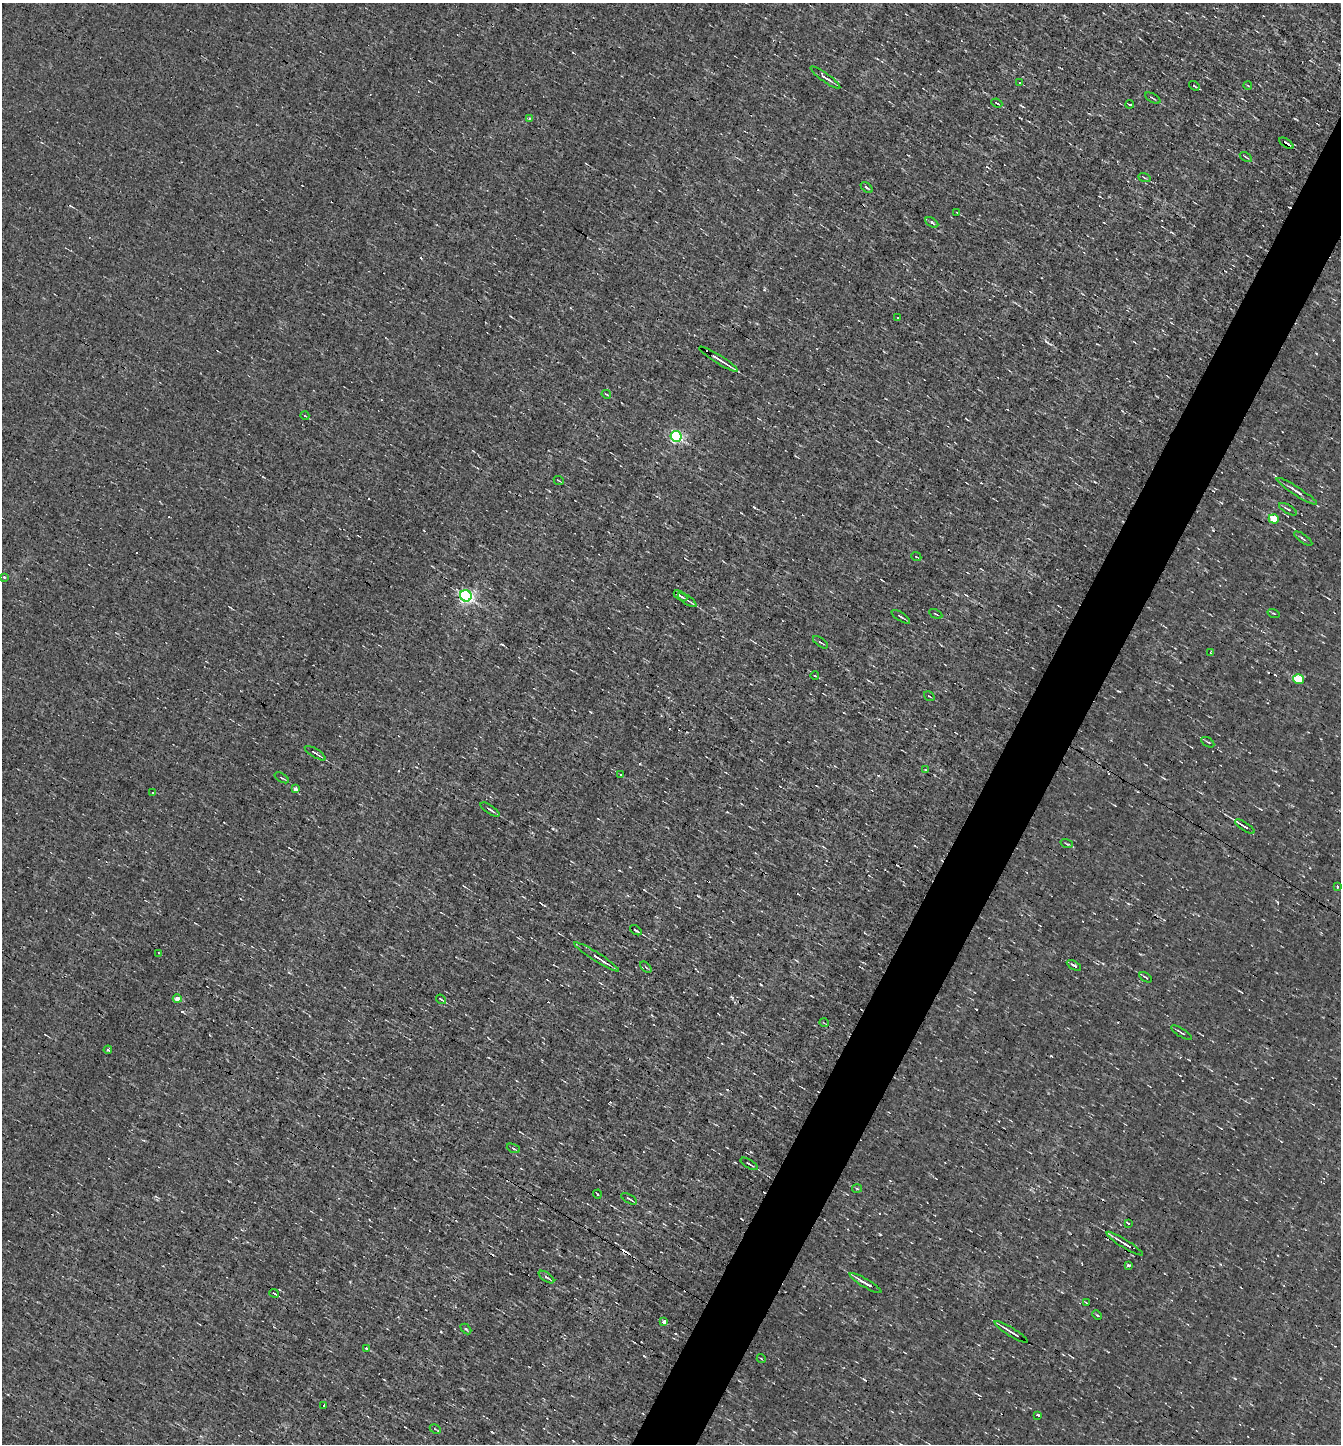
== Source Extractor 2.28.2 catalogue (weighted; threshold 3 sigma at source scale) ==
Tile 10 of 4 x 4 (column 2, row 3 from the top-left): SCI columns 1477-2815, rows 1443-2884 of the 5770 x 5767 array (HDU 1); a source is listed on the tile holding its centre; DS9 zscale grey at full resolution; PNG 1343 x 1446 px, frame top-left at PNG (2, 3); each listed source drawn as its Kron ellipse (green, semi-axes under 4 px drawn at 4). Shown black and unused: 4% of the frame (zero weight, under 3 of 4 exposures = <1% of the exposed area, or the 3 px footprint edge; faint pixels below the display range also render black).
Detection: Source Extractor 2.28.2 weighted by HDU 2 'WHT'; one run over the whole footprint, this tile lists its part. Background -6.74e-04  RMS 0.038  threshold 0.171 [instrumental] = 3 sigma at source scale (4.5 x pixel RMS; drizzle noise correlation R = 1.50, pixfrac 1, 0.05/0.05 arcsec/px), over >= 5 px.
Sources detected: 94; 13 cosmic-ray / hot-pixel residue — neither listed nor drawn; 1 inside a brighter listed object's ellipse — not listed separately; the other 80 listed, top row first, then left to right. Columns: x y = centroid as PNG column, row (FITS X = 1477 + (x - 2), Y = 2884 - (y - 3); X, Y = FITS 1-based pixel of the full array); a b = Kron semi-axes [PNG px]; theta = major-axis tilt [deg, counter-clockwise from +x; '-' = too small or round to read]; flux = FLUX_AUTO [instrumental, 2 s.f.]
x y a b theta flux
825 78 18 3 -36 19
1020 82 3 2 - 4.8
1194 86 5 3 - 5.1
1248 86 4 2 - 2.8
1153 98 8 2 -29 4.9
997 103 6 3 -25 6.3
1130 104 4 2 - 4.8
529 118 4 3 - 6.4
1286 143 8 3 -34 13
1246 157 7 2 -31 4.9
1144 177 6 3 -20 4.6
867 188 7 3 -40 7
957 213 4 2 - 2.6
932 222 7 4 -30 8.8
897 318 3 2 - 5.1
719 359 22 3 -32 29
606 394 5 3 - 4.3
305 416 4 3 - 3
676 436 6 5 - 610
559 481 5 3 - 3.1
1297 491 23 4 -33 21
1288 509 10 3 -30 7.4
1274 519 5 4 - 98
1303 539 11 3 -35 6.4
916 557 5 2 - 3.5
4 577 4 3 - 3.5
466 596 6 5 - 900
680 596 7 2 -31 11
687 600 11 2 -34 8
1274 613 6 3 -19 3.8
936 614 7 3 -27 4.9
901 617 11 2 -33 7
820 642 9 3 -35 5.7
1210 653 4 2 - 3.9
815 676 4 2 - 2.4
1298 679 5 5 - 120
929 696 5 3 - 3.6
1208 742 7 3 -33 4.8
315 753 12 3 -31 11
925 770 3 2 - 3.7
620 774 3 2 - 4.9
282 778 8 2 -31 4.6
295 789 4 4 - 12
152 793 3 2 - 2.9
490 809 11 3 -33 8.5
1245 827 11 3 -32 12
1067 844 6 2 -19 3.9
1337 886 3 3 - 4.7
636 930 6 2 -32 7.9
159 953 3 2 - 3.8
596 957 26 3 -32 27
1074 965 8 3 -30 8
646 967 7 2 -44 4.7
1146 977 7 2 -32 5.4
177 999 4 4 - 32
441 999 5 3 - 4.6
824 1023 5 3 - 2.9
1181 1033 12 2 -30 6.9
108 1050 4 3 - 9.3
513 1148 7 2 -21 4.9
749 1164 9 3 -31 7.9
857 1189 5 3 - 4.3
597 1194 4 3 - 3
629 1199 9 3 -30 7.6
1128 1223 3 3 - 10
1125 1244 21 3 -32 23
1128 1265 3 3 - 25
546 1277 9 3 -35 7.9
865 1283 18 3 -31 27
274 1293 5 3 - 5.1
1086 1302 3 2 - 2.8
1097 1315 5 3 - 3.3
664 1322 3 3 - 31
466 1329 6 3 -44 5
1011 1332 19 2 -32 21
366 1348 3 3 - 24
761 1358 4 3 - 3.1
324 1405 3 3 - 31
1038 1415 3 3 - 12
435 1429 6 3 -25 3.6
Overlapping masked pixels (flux is a lower limit): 1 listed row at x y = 1286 143
Unlisted compact peaks at least as high as the median listed source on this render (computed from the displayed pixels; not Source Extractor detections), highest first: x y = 880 1234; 764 289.